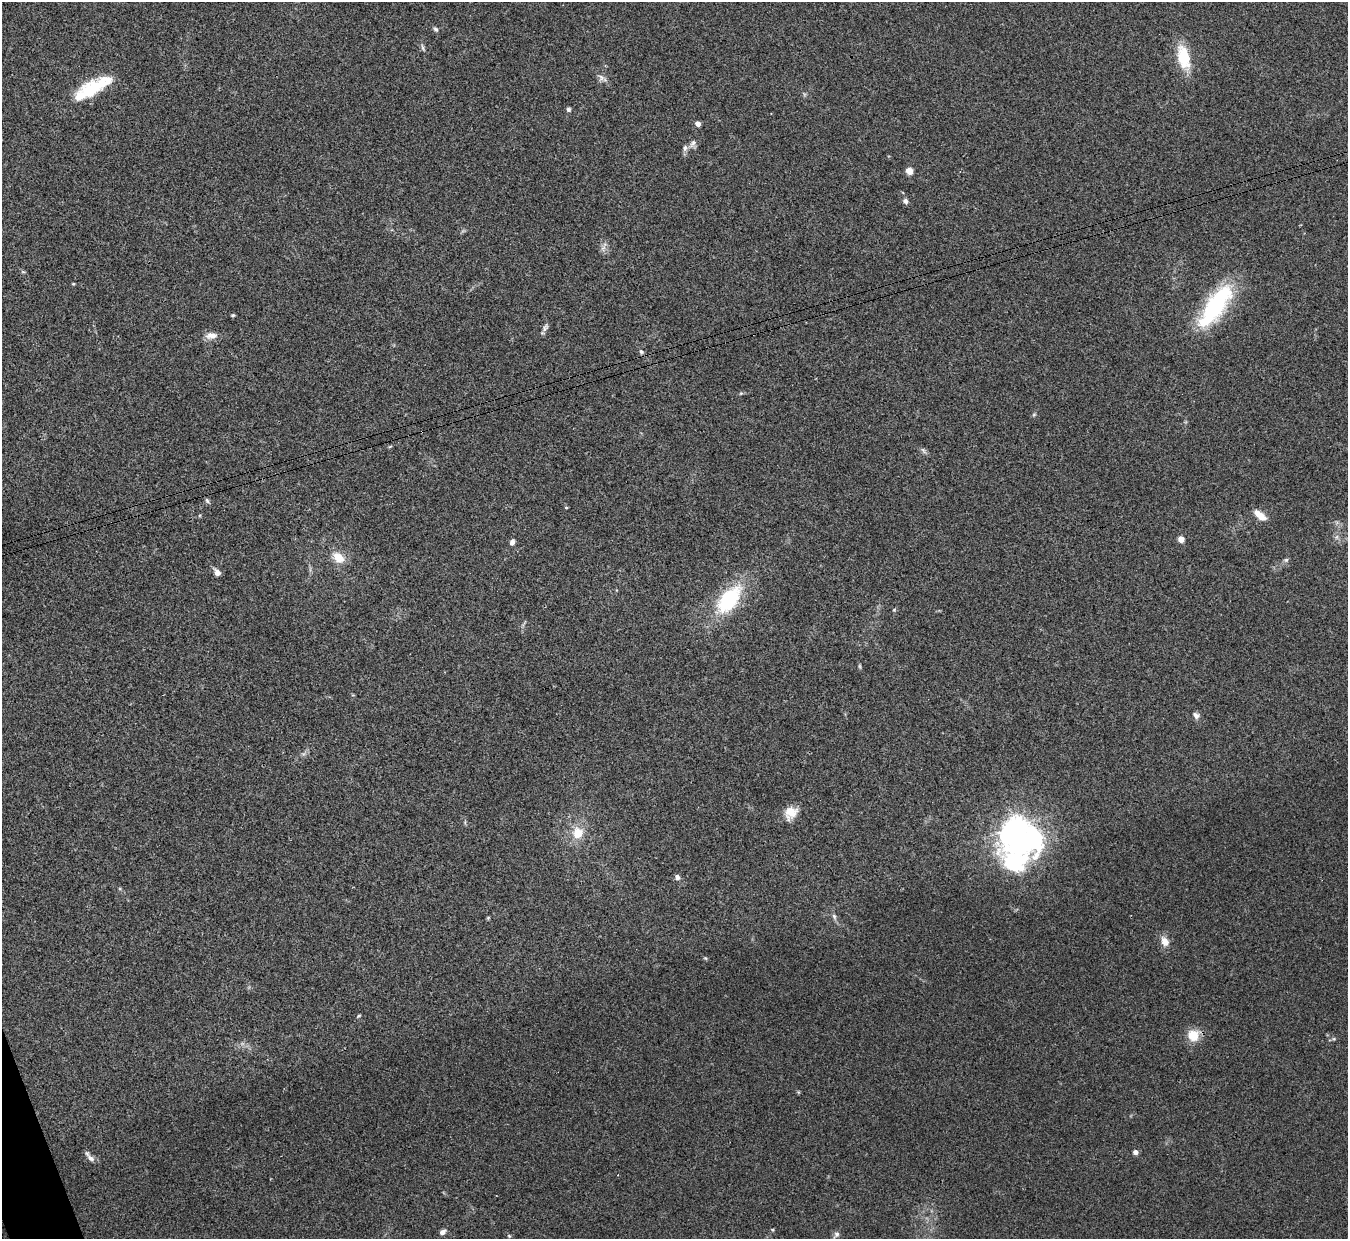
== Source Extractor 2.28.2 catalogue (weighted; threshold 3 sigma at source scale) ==
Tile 7 of 4 x 4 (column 3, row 2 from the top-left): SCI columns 2700-4045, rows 2632-3868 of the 5402 x 5386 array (HDU 1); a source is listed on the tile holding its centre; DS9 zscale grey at full resolution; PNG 1350 x 1241 px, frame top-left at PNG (2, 2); no overlay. Shown black and unused: <1% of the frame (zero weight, under 3 of 4 exposures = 1% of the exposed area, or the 3 px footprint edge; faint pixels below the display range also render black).
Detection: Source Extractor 2.28.2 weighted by HDU 2 'WHT'; one run over the whole footprint, this tile lists its part. Background 0.0565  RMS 0.0051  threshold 0.0227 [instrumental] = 3 sigma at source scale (4.5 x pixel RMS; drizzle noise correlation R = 1.50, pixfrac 1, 0.05/0.05 arcsec/px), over >= 5 px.
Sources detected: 55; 1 too faint to see at this stretch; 3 inside a brighter object's white glare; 1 cosmic-ray / hot-pixel residue — not listed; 2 inside a brighter listed object's ellipse — not listed separately; the other 48 listed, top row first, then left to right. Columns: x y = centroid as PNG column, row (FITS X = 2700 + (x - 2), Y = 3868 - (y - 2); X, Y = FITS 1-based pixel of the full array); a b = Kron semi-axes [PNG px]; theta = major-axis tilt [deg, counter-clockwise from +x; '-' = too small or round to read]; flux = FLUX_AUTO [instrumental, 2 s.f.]
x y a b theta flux
436 29 7 5 -39 0.99
423 48 12 3 -66 1
1183 57 24 12 -76 19
601 77 10 8 -41 2.1
95 87 41 15 29 25
569 109 6 5 - 0.99
698 124 4 4 - 4.2
693 143 12 7 54 2.2
909 171 5 4 - 10
905 201 8 6 -48 1.6
603 248 8 4 37 1.3
73 284 5 3 - 0.45
1216 306 59 20 55 49
233 315 5 4 - 0.62
545 328 12 6 62 1.7
211 335 15 9 3 4
641 352 7 6 - 1.2
741 393 6 4 18 0.63
1034 414 6 4 19 0.62
923 450 11 4 -50 1.2
207 501 8 5 -53 0.94
566 507 5 3 - 0.44
1260 515 15 7 -39 6.2
1336 537 7 4 89 1.1
1181 539 5 4 - 7.6
512 542 7 5 64 1.8
338 558 14 10 -40 8
1286 560 6 5 - 0.95
217 573 7 5 -49 3
729 599 33 17 51 40
894 610 5 4 - 0.6
1196 715 9 7 -49 2
791 813 16 13 52 7.3
1015 827 8 7 - 270
578 833 14 13 - 9.1
1014 863 8 7 - 140
677 877 7 6 - 1.7
834 916 8 5 -64 1.2
488 918 5 4 - 0.54
1165 941 12 9 -61 4.5
705 958 6 4 -42 0.6
359 1016 6 3 45 0.54
1193 1035 13 13 - 8.8
1136 1152 4 4 - 3.1
91 1158 15 6 -48 2.4
442 1232 7 5 23 2.2
836 1234 10 7 47 1.8
509 1236 5 4 - 0.59